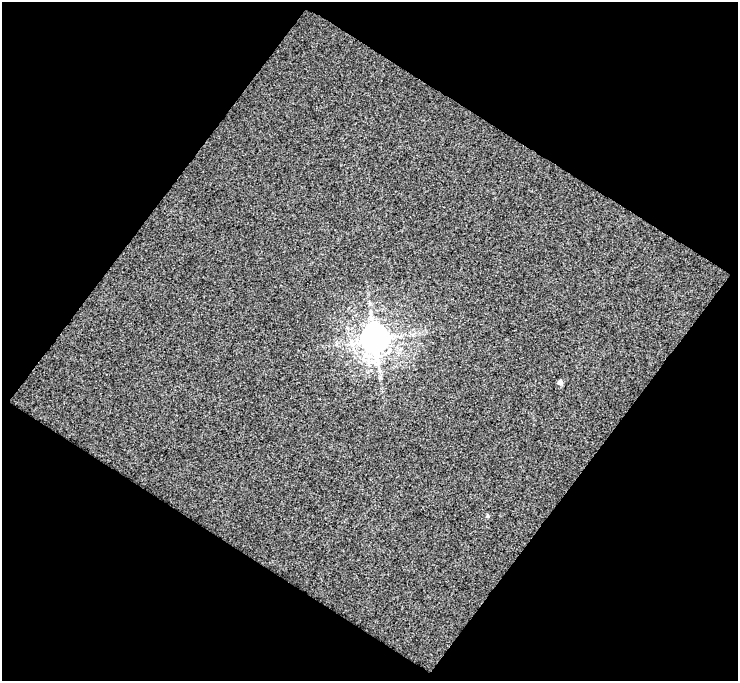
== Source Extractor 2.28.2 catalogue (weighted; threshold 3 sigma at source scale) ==
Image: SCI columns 3-738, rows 31-709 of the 739 x 745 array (HDU 1 of 3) = the unmasked area's bounding box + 8 px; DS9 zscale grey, full resolution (1 PNG px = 1 image px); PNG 740 x 683 px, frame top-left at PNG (2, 2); no overlay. Shown black and unused: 50% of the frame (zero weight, under 3 of 4 exposures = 3% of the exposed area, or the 3 px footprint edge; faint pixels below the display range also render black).
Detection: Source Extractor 2.28.2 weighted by HDU 2 'WHT'. Background 0.00507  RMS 0.41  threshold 1.85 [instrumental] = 3 sigma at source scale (4.5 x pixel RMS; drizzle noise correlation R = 1.50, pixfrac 1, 0.0396/0.0396 arcsec/px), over >= 5 px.
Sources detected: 3; all 3 listed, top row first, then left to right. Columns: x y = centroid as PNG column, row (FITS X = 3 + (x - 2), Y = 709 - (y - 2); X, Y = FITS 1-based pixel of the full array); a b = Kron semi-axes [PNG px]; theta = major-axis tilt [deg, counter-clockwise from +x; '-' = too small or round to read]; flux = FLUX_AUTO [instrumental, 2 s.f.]
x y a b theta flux
375 339 10 8 -84 69000
560 382 5 4 - 170
488 516 5 4 - 50